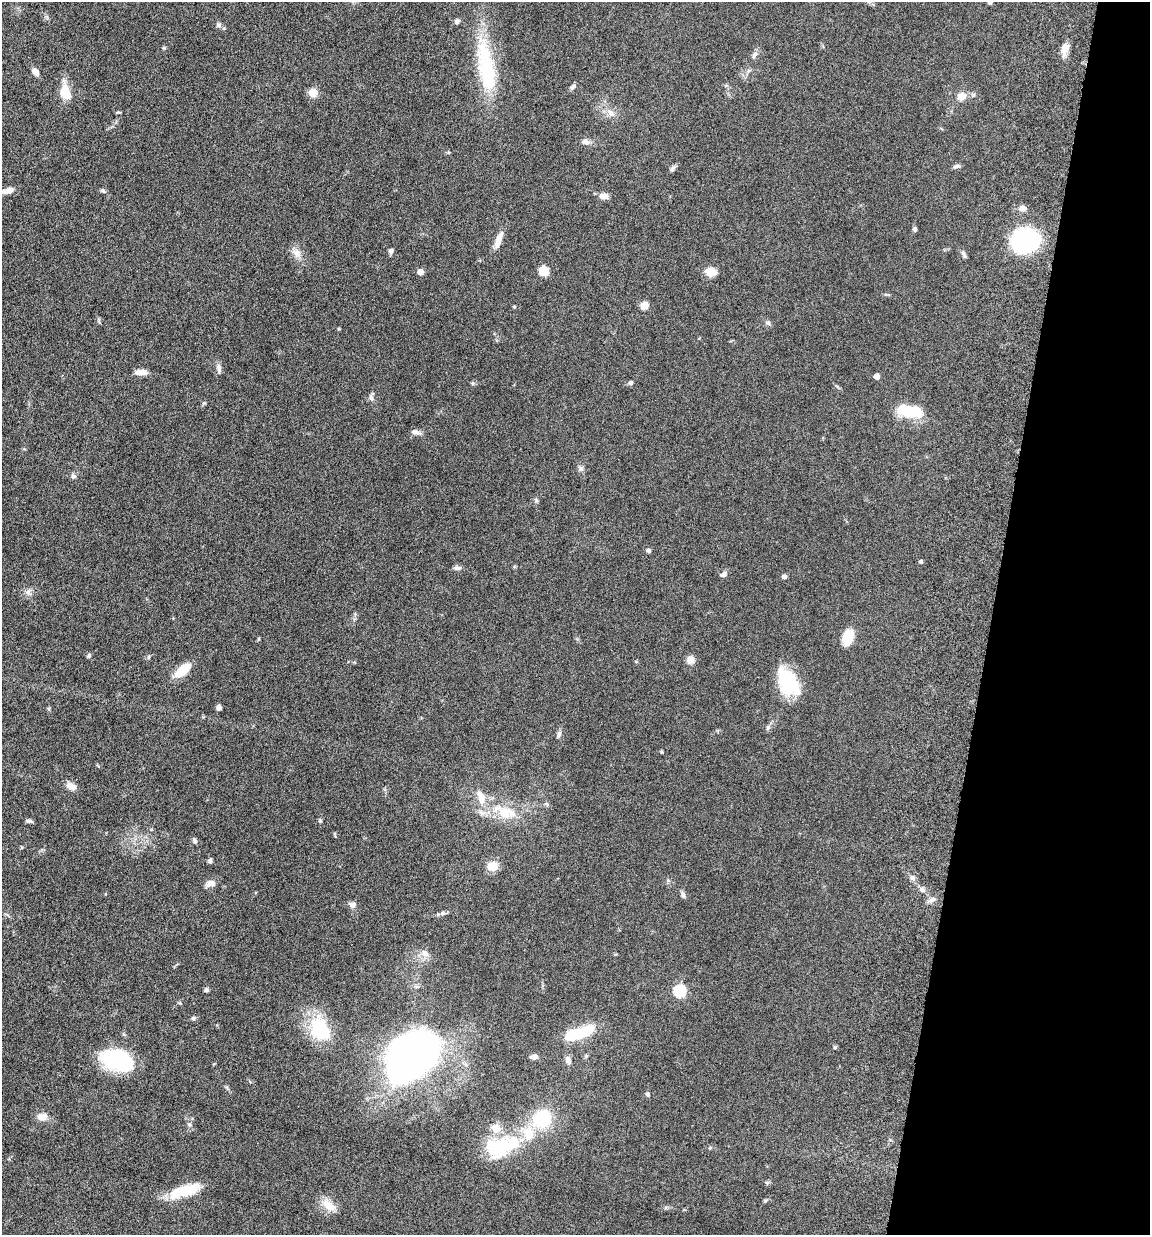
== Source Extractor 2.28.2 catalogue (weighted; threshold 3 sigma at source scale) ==
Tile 8 of 4 x 4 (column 4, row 2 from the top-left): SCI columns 3781-4928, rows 2562-3794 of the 5155 x 5142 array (HDU 1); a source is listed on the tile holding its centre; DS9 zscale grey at full resolution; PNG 1152 x 1237 px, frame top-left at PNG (2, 2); no overlay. Shown black and unused: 14% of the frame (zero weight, under 10 of 20 exposures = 8% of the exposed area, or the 3 px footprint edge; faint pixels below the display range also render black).
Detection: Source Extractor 2.28.2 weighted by HDU 2 'WHT'; one run over the whole footprint, this tile lists its part. Background 0.0613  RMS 0.0029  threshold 0.0117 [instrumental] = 3 sigma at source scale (4.09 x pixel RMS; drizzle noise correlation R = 1.36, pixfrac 0.8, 0.05/0.05 arcsec/px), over >= 5 px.
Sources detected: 101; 1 inside a brighter object's white glare — not listed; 6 inside a brighter listed object's ellipse — not listed separately; the other 94 listed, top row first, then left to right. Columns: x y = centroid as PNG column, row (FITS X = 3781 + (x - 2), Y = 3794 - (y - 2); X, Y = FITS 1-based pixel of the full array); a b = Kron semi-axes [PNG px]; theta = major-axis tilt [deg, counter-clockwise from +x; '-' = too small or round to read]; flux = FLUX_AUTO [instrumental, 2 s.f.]
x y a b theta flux
990 2 5 5 - 0.77
457 21 6 6 - 0.74
218 25 7 6 - 0.62
1065 49 14 8 69 2.1
754 55 11 6 61 0.85
486 67 73 19 -80 20
35 72 8 6 -53 1.8
573 87 9 5 45 0.69
65 91 23 11 -77 4.2
313 92 5 5 - 9.5
961 96 10 8 13 2.4
610 112 13 7 -48 1.7
585 142 11 7 -11 1.2
956 166 10 5 15 0.63
672 169 9 5 35 0.66
8 191 13 6 14 2
103 191 7 5 -36 0.47
604 196 10 6 -8 1.9
1022 208 8 7 - 1.2
915 229 6 5 - 0.48
498 240 23 7 70 2.4
1025 240 20 17 11 39
391 251 6 5 - 0.71
297 253 14 9 -52 2
964 254 12 5 -62 0.63
543 271 12 11 - 2.4
420 272 5 4 - 2.4
711 272 11 9 -13 3
644 305 8 8 - 2.2
514 307 4 3 - 0.26
768 323 7 5 -42 0.52
219 368 12 6 -81 0.97
140 372 13 6 2 2
877 376 4 4 - 2.2
472 383 6 4 -90 0.34
631 383 5 5 - 0.69
371 398 9 5 -59 0.66
910 411 31 13 -12 8.2
415 432 14 6 -10 0.96
581 468 7 6 - 0.66
73 476 7 6 - 0.62
536 500 7 4 -54 0.37
648 551 5 5 - 0.61
921 562 4 4 - 0.47
458 568 11 5 0 0.71
723 574 9 7 27 0.76
784 577 6 5 - 0.56
848 637 15 9 71 6.8
258 639 6 3 71 0.26
89 656 5 5 - 0.49
690 660 10 10 - 1.4
636 662 5 3 - 0.23
182 670 19 9 39 5.7
788 682 30 20 -64 14
219 707 6 5 - 0.82
49 709 6 4 -71 0.3
768 727 6 5 - 0.5
559 734 10 5 65 0.68
661 752 5 3 - 0.23
71 786 13 8 -25 1.6
547 804 6 5 - 0.43
505 812 38 16 -16 9.1
29 821 9 4 -9 0.61
320 821 6 4 79 0.32
194 840 8 5 -57 0.54
210 861 6 5 - 0.54
492 866 10 9 - 3.9
912 878 7 6 - 0.72
211 883 13 8 4 1.4
922 889 8 6 -40 0.77
683 894 9 5 -67 0.69
932 900 11 5 29 0.9
353 905 9 7 -15 1.2
442 913 7 5 21 0.65
425 953 13 8 -40 1.6
206 990 5 4 - 0.64
679 991 6 6 - 29
180 1003 5 4 - 0.27
193 1018 6 5 - 0.45
320 1029 32 22 -66 13
579 1033 34 10 16 12
835 1047 5 5 - 0.36
534 1057 9 5 4 1
410 1058 50 35 43 120
117 1060 35 20 -18 19
568 1060 10 7 -70 1.1
648 1094 6 6 - 0.5
42 1117 13 9 11 2
542 1119 22 19 42 12
189 1124 6 5 - 0.47
498 1147 35 27 8 14
189 1190 35 15 18 6.5
765 1201 5 4 - 0.34
329 1206 20 11 -40 3.4
Isophote crosses this tile's border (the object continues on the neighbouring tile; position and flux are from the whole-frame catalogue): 1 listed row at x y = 990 2
Unlisted compact peaks at least as high as the median listed source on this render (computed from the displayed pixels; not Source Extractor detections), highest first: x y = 204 403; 164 48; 28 592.